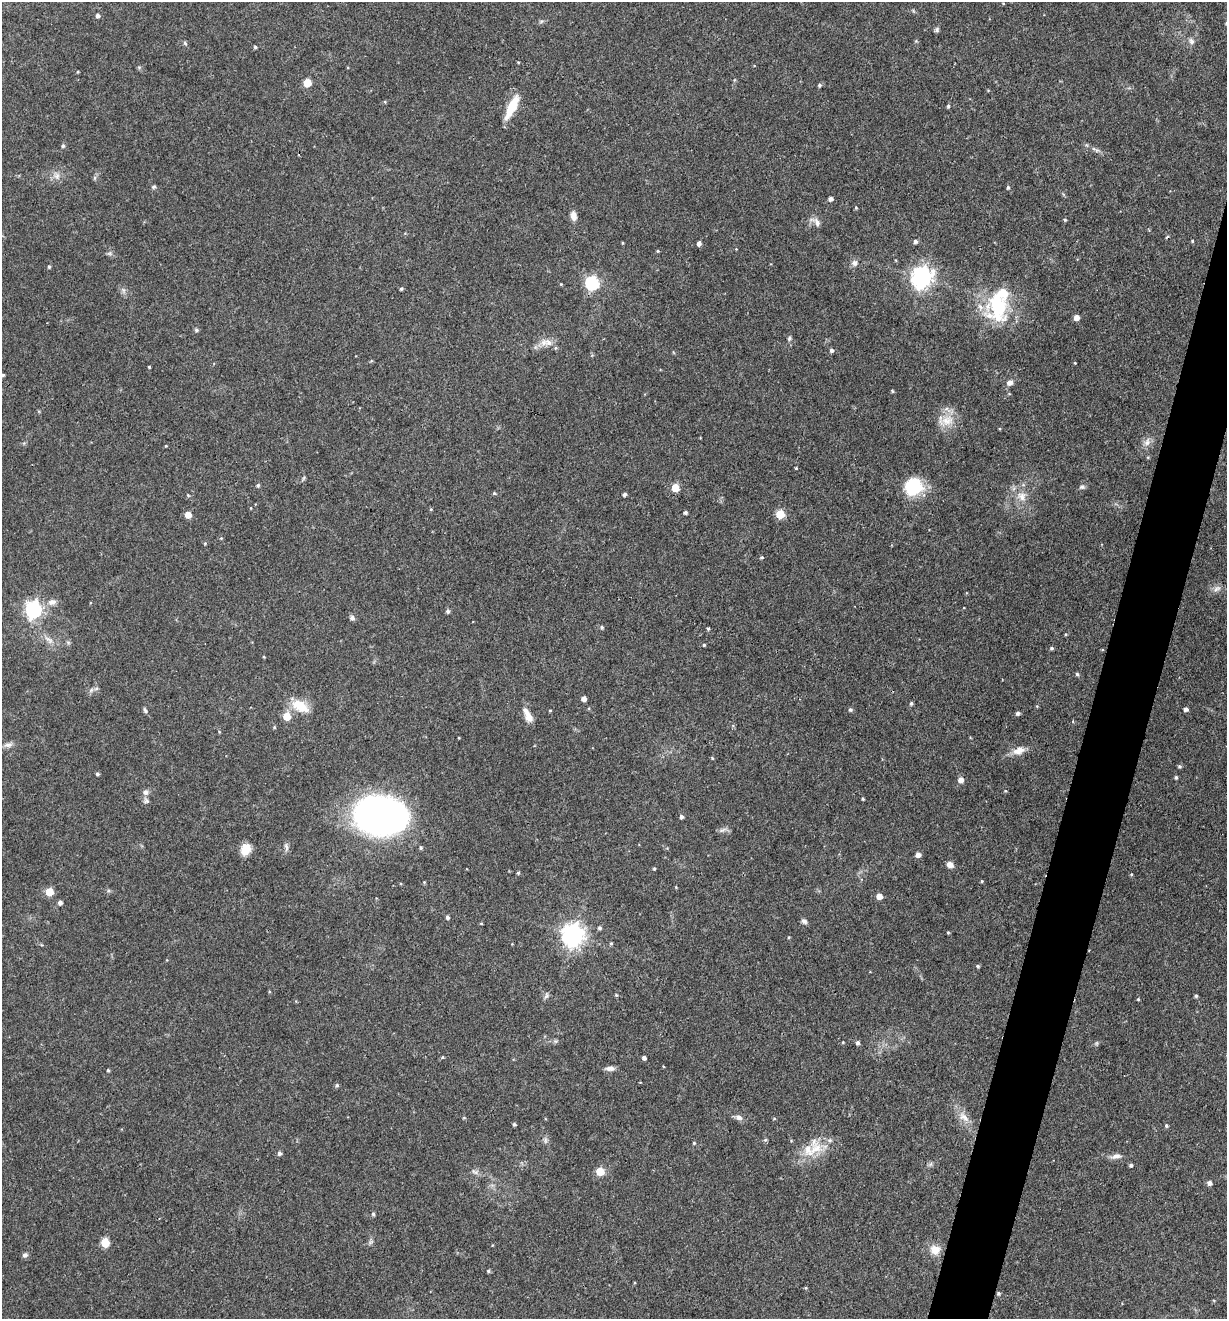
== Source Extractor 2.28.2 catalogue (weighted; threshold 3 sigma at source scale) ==
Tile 10 of 4 x 4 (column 2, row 3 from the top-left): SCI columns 1355-2579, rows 1317-2633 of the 5284 x 5266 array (HDU 1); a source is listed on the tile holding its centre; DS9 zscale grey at full resolution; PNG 1229 x 1321 px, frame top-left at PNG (2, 2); no overlay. Shown black and unused: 4% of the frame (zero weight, under 3 of 4 exposures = <1% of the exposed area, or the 3 px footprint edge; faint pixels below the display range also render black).
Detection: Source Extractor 2.28.2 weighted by HDU 2 'WHT'; one run over the whole footprint, this tile lists its part. Background 0.19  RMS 0.0053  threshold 0.0238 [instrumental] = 3 sigma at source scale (4.5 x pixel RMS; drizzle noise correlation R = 1.50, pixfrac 1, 0.05/0.05 arcsec/px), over >= 5 px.
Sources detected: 159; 1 inside a brighter object's white glare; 1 cosmic-ray / hot-pixel residue — not listed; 4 inside a brighter listed object's ellipse — not listed separately; the other 153 listed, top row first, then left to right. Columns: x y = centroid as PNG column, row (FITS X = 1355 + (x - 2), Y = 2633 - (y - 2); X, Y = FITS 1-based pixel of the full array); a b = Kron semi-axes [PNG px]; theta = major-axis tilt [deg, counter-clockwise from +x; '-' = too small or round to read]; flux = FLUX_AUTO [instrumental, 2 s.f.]
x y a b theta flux
98 15 4 4 - 1.6
937 30 7 5 89 1.1
1191 41 9 6 -61 1.8
185 43 5 4 - 0.89
255 47 4 4 - 0.76
78 72 4 3 - 0.42
307 83 5 5 - 14
819 85 5 4 - 0.93
948 106 5 4 - 0.82
512 107 30 9 64 12
63 146 5 4 - 1.1
1097 150 6 4 18 0.9
57 176 9 7 46 2.4
154 187 6 5 - 0.81
1008 187 5 4 - 0.81
830 199 5 4 - 2
856 208 4 3 - 0.56
573 216 10 6 -81 3.5
1065 220 4 4 - 0.59
816 222 16 7 -38 2.9
915 241 5 5 - 1.4
1192 241 4 3 - 0.55
622 243 4 3 - 0.47
699 243 4 4 - 1.9
658 251 4 4 - 0.56
109 253 7 4 -18 0.95
854 263 8 8 - 2.1
49 267 4 3 - 0.81
922 277 8 7 - 330
592 283 6 6 - 90
561 284 4 4 - 0.43
401 289 4 3 - 0.78
998 306 36 30 81 38
1076 317 5 5 - 3.9
196 330 5 4 - 1
789 338 6 5 - 1
549 342 12 10 -36 4.3
831 350 5 4 - 1.3
1075 363 3 3 - 0.4
149 367 3 3 - 0.55
3 375 4 3 - 0.76
1010 383 7 6 - 2.6
892 391 5 3 - 0.56
947 421 19 14 14 8.9
1147 442 12 8 67 3.1
166 446 4 3 - 0.4
796 468 3 3 - 0.5
258 485 5 4 - 0.86
913 486 18 16 8 27
1082 487 7 6 - 1.2
675 488 5 5 - 14
494 493 4 4 - 0.69
624 494 4 3 - 1.3
188 495 5 4 - 0.61
1021 496 13 11 -65 5.2
251 508 4 3 - 0.39
431 509 4 4 - 0.55
685 513 4 4 - 1
780 514 5 5 - 19
188 515 5 5 - 8.3
221 538 5 3 - 0.46
762 557 4 3 - 0.72
1217 589 11 7 31 2.4
52 602 12 8 13 3.4
33 609 7 6 - 160
448 611 5 4 - 1.3
352 618 7 6 - 1.6
602 627 5 4 - 0.9
708 628 4 3 - 0.76
1066 634 4 3 - 0.55
49 640 15 6 -37 3.2
704 645 3 3 - 0.6
1051 648 5 4 - 0.83
264 657 4 3 - 0.42
1077 674 5 4 - 0.88
96 689 7 4 2 1.1
584 699 4 4 - 2.7
911 703 5 4 - 0.85
300 706 24 12 -30 12
1186 709 4 4 - 1.6
145 710 8 4 -65 1
550 710 4 3 - 0.46
850 710 5 5 - 1
1018 713 6 5 - 0.99
287 716 5 5 - 13
528 716 18 7 -63 5.2
274 727 5 3 - 0.52
8 745 14 6 9 2.2
1019 751 17 9 17 5.3
712 758 4 3 - 0.51
1179 766 5 5 - 0.87
97 774 4 4 - 1
1176 777 5 4 - 0.8
961 780 5 5 - 3.6
1005 791 4 3 - 0.49
145 792 8 7 - 2
863 799 4 3 - 0.64
380 816 49 34 -3 220
681 817 4 4 - 1.5
722 830 10 4 33 1.3
245 849 11 9 66 8.5
918 855 5 4 - 2.9
950 865 7 6 - 2.7
654 869 4 3 - 0.59
518 873 4 4 - 0.72
1131 874 4 4 - 0.51
982 881 5 3 - 0.47
49 892 5 5 - 15
879 896 5 4 - 5.2
60 903 4 4 - 2
447 917 4 4 - 1.3
804 921 8 6 -40 1.5
481 923 4 3 - 0.45
600 928 5 5 - 1.1
948 932 4 3 - 0.48
573 935 8 7 - 360
789 937 4 3 - 0.46
611 943 4 4 - 0.6
978 966 4 4 - 0.87
616 995 4 4 - 0.59
546 996 9 5 63 1.2
1196 996 4 4 - 0.83
1138 999 4 3 - 0.54
555 1041 6 4 -71 0.76
843 1042 4 3 - 0.44
858 1043 5 5 - 1.2
442 1057 5 4 - 0.58
644 1058 4 4 - 1.6
610 1068 11 5 3 2.4
108 1070 3 3 - 0.71
337 1085 6 4 47 0.7
739 1117 10 7 -25 2
964 1117 19 9 -43 5.7
774 1118 5 3 - 0.48
514 1124 4 3 - 0.85
1166 1126 5 4 - 0.82
545 1140 7 4 90 1.2
765 1140 6 3 18 0.61
694 1143 4 4 - 0.62
815 1149 22 14 28 12
279 1153 5 4 - 1.5
1116 1156 16 6 8 2.7
1131 1165 4 4 - 1.1
600 1171 5 5 - 18
474 1172 11 5 -35 1.6
1209 1183 5 5 - 2.1
373 1214 5 4 - 0.95
105 1243 5 5 - 20
935 1250 13 12 - 5.9
25 1255 7 6 - 1.6
488 1271 4 4 - 0.87
806 1288 4 4 - 0.56
999 1293 4 4 - 0.82
Isophote crosses this tile's border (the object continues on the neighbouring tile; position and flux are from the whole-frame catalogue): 1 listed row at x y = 3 375